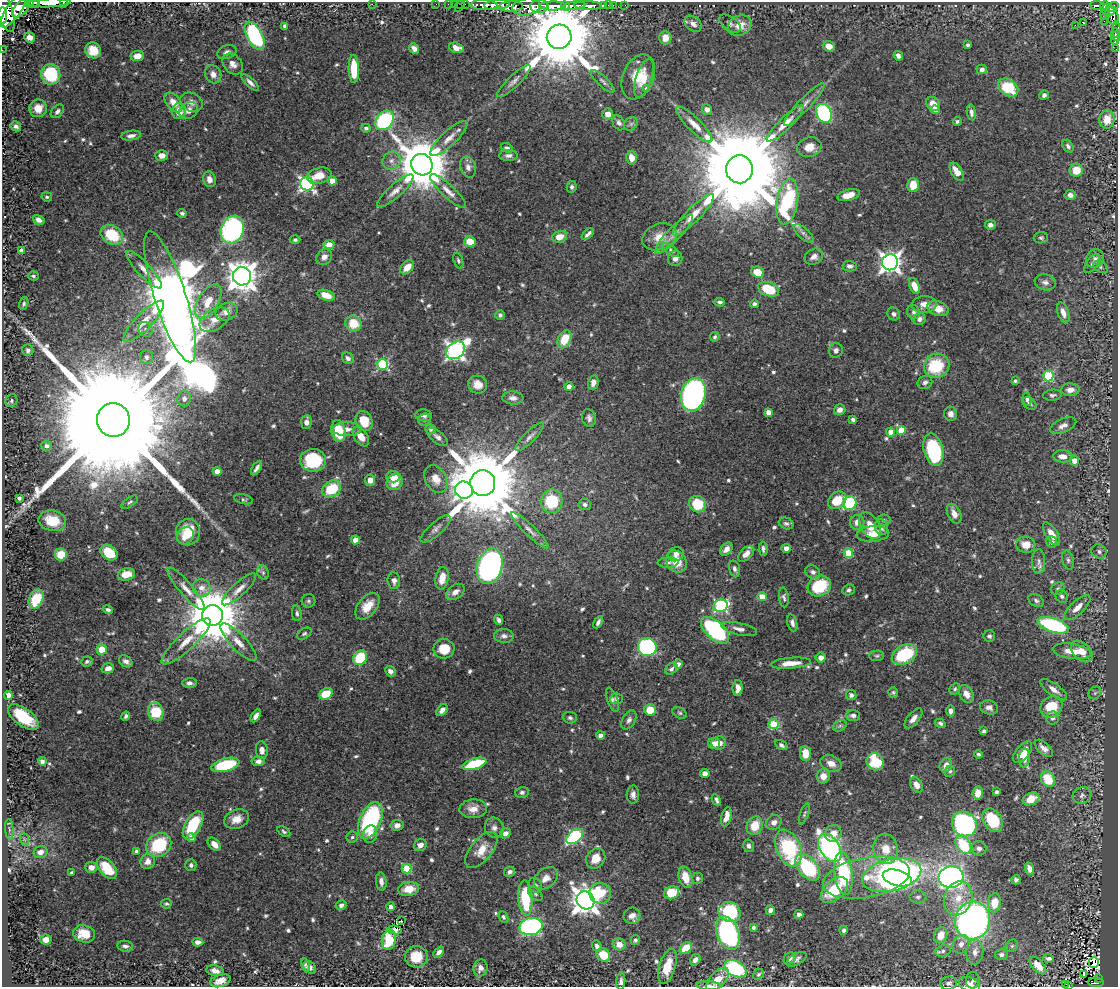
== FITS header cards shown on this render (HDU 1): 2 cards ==
NAXIS1  =                 1116
NAXIS2  =                  985

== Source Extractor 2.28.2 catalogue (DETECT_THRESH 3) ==
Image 1116 x 985 px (HDU 1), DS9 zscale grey, 1 PNG px = 1 image px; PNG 1120 x 989 px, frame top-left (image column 1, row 985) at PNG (2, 2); each listed source drawn as its Kron ellipse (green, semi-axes under 4 px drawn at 4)
Background 0.413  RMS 0.013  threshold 0.0397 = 3 sigma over >= 5 px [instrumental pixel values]
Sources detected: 651; of the 651, the 500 brightest by FLUX_AUTO listed and drawn (151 fainter detections omitted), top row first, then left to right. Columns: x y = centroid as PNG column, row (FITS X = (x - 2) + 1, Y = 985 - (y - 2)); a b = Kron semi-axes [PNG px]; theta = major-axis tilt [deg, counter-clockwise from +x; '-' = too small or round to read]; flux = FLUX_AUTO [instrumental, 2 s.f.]
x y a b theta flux
32 3 6 4 22 220
49 3 22 3 2 700
63 3 3 2 - 38
37 4 2 2 - 97
372 4 2 2 - 36
436 4 2 2 - 4
448 4 2 2 - 4.3
454 4 2 2 - 5.3
465 4 2 2 - 4.1
461 5 4 3 - 14
484 5 13 5 -2 550
497 5 13 5 6 440
588 5 14 3 -1 210
603 5 3 3 - 23
608 5 2 2 - 3
613 5 2 2 - 6.5
625 5 2 2 - 3.1
511 6 12 5 2 290
539 6 9 6 2 300
552 6 13 4 1 820
565 6 5 3 - 230
574 6 11 4 6 380
1097 6 7 4 -2 67
1104 6 5 3 - 58
526 7 14 8 7 400
1113 7 6 4 34 180
21 8 11 6 49 660
458 8 3 2 - 15
14 10 21 7 56 950
1106 10 5 3 - 24
5 11 22 8 -73 1200
1110 12 5 3 - 84
1105 15 5 3 - 16
1112 15 10 6 -71 140
3 16 8 3 -88 370
1104 21 2 2 - 10
1083 23 3 3 - 9.5
693 24 10 6 -41 5
730 24 12 7 -35 3.3
740 25 12 10 26 12
1075 25 2 2 - 13
285 26 4 3 - 2.3
1116 30 8 3 88 100
1115 34 6 3 -80 48
255 36 15 7 -61 110
29 37 5 5 - 8.8
559 37 12 12 - 12000
665 38 6 6 - 10
1115 38 7 3 81 77
968 45 4 3 - 1.8
829 46 6 5 - 8.2
414 48 6 4 -51 4
456 48 7 5 -18 6.1
1116 49 2 2 - 3
2 50 2 2 - 2.6
93 50 8 7 - 19
227 52 10 6 23 4
137 56 7 5 8 7.8
898 56 5 4 - 4
233 64 11 9 -47 6.5
354 69 14 5 -88 31
982 69 5 5 - 3.2
51 74 10 9 - 54
213 74 9 8 - 5.4
638 77 23 15 67 25
644 78 20 8 72 12
514 81 22 6 44 5.5
603 81 15 5 -44 3.2
250 82 11 4 -43 3.8
1008 87 11 8 -34 36
647 89 4 4 - 5.9
1044 95 5 4 - 2.8
173 102 11 7 -51 9.8
192 102 11 9 -29 5.8
933 104 7 6 - 12
804 105 29 6 47 8.2
38 108 9 8 - 11
707 109 5 5 - 4.4
189 110 10 8 34 6.2
935 110 4 4 - 4.9
57 111 8 5 46 2.9
179 111 8 7 - 12
971 112 8 4 -82 3.2
824 113 10 7 -61 110
608 114 5 5 - 7
1107 119 9 7 84 15
385 120 11 8 50 110
957 121 4 4 - 1.9
619 123 8 5 -61 3.1
631 124 7 6 - 2.3
694 124 24 7 -45 10
785 124 25 6 44 11
16 126 5 4 - 2.7
366 128 4 4 - 2.8
131 136 10 5 8 3.8
449 138 24 7 43 9.7
1068 146 7 5 -54 2.1
809 147 12 9 14 10
507 148 6 4 -20 2.7
162 155 6 5 - 5.7
508 155 9 5 1 2.9
631 158 7 5 -78 8.5
392 161 9 8 - 5.1
422 165 11 10 - 5400
468 167 10 7 -72 4.4
739 169 14 13 - 27000
1076 170 6 6 - 17
957 172 10 5 -57 11
319 176 12 8 15 12
209 179 8 6 -73 5.3
332 181 4 4 - 12
307 184 7 6 - 240
913 185 7 6 - 15
572 187 6 5 - 2.4
395 191 23 6 41 8
448 191 24 6 -43 8.1
848 195 11 5 15 11
1070 195 5 5 - 3.7
47 197 5 4 - 1.8
787 202 23 10 81 120
182 213 5 4 - 1.9
693 215 28 7 45 13
39 220 6 4 -30 4.9
990 225 5 4 - 4
232 230 14 11 68 150
804 233 12 5 -41 3.5
588 234 7 3 42 3
674 234 26 7 46 8.5
112 235 12 9 -32 33
560 237 7 6 - 9.7
659 237 18 13 21 14
1041 238 7 5 8 1.8
295 240 5 4 - 2.1
470 241 6 5 - 15
329 245 5 4 - 15
671 250 10 5 -37 2.1
22 251 4 4 - 9.6
324 257 8 7 - 5.2
814 257 10 7 26 5.1
675 258 7 7 - 5
1095 259 9 8 - 3.9
458 261 8 4 -70 1.7
890 262 8 8 - 560
1092 263 11 5 55 2.8
850 266 7 5 -2 3.4
407 267 8 5 45 11
1101 267 7 5 -27 2.2
144 270 25 6 -47 9.2
757 272 7 5 -21 16
33 276 5 4 - 1.8
242 276 9 9 - 1200
1045 282 10 8 -9 4.7
914 286 8 5 -68 11
769 289 11 7 -19 34
326 295 9 5 -17 12
170 297 68 15 -72 7100
208 301 19 10 59 17
720 302 5 3 - 2.2
24 304 6 4 71 1.9
755 304 4 4 - 2.2
924 304 12 8 1 7.2
938 309 11 7 -17 10
226 312 11 8 23 8.4
914 312 7 6 - 2.7
1063 313 11 5 -72 8.1
894 314 7 6 - 2.6
500 315 5 4 - 2.4
919 319 6 6 - 2.9
214 320 16 10 33 11
144 321 28 8 45 14
353 324 8 7 - 20
145 329 8 6 -50 2.9
715 337 5 4 - 1.7
564 339 9 6 65 24
28 350 6 5 - 2.6
455 350 10 8 35 360
836 350 7 7 - 3.1
146 357 7 6 - 2.6
348 358 6 5 - 3.1
382 364 5 5 - 88
937 366 13 12 - 43
1048 376 5 5 - 72
1015 381 3 3 - 1.7
925 382 7 6 - 3.1
593 383 7 5 77 5.6
478 385 9 8 - 11
569 387 4 4 - 7.9
1070 390 9 6 2 7.5
693 395 17 12 74 270
1052 395 9 5 5 2.6
513 398 10 6 -3 4.6
184 399 8 7 - 3.9
1027 399 6 4 -81 2.1
11 401 6 5 - 1.9
1030 403 7 5 -33 2.7
840 410 6 5 - 4.9
768 412 4 4 - 8
951 414 7 6 - 4
424 415 8 6 -5 3.7
589 418 9 7 -74 3.4
853 419 4 3 - 1.8
113 420 17 16 - 81000
425 420 6 5 - 1.9
364 421 10 8 -65 20
306 422 7 5 84 4.7
1063 426 14 6 21 5.7
347 429 14 7 0 6.6
430 429 5 5 - 1.9
901 430 4 4 - 19
338 431 11 7 -81 28
891 432 4 4 - 12
361 437 11 6 -55 10
437 437 12 6 -39 3.9
530 437 19 5 45 4.9
47 446 5 5 - 3.7
933 450 16 9 -76 76
1063 456 9 6 -2 7.9
313 460 13 11 -2 52
1074 461 5 5 - 9.7
257 468 8 3 58 3.5
217 471 4 4 - 9.8
393 477 7 5 2 11
436 479 14 10 -60 9.2
370 480 5 5 - 7
395 482 8 7 - 14
483 483 13 12 - 13000
332 489 10 8 33 35
464 490 9 8 - 240
19 498 4 4 - 2.2
243 499 9 5 -12 1.8
837 500 10 8 40 23
552 501 12 11 - 43
130 502 9 4 33 1.9
850 503 7 6 - 63
697 504 9 8 - 34
585 505 6 5 - 2.9
954 514 10 6 -63 6.6
884 520 6 5 - 1.7
52 521 14 10 -11 23
857 522 7 7 - 6.5
786 523 7 5 -21 2.4
870 526 15 9 -57 13
881 527 8 6 -73 5.7
436 529 19 6 41 4.6
530 530 25 5 -44 6.6
188 532 13 12 - 20
873 534 16 8 6 13
1051 534 13 6 -58 11
185 536 9 8 - 8.5
356 540 4 4 - 16
1052 542 6 5 - 2.4
1026 545 9 8 - 12
786 548 4 4 - 4.3
726 549 7 5 48 5.6
763 549 7 4 -88 2.4
1099 551 8 6 -34 3.1
109 553 9 7 -36 26
848 553 5 4 - 32
676 554 8 7 - 4
746 554 10 5 43 6.9
61 555 6 6 - 20
1068 560 9 5 -75 2.6
676 561 11 9 -55 17
1039 561 12 6 -89 4.3
668 562 10 5 4 2.6
490 566 18 12 73 310
734 569 8 5 -74 2.6
263 572 7 5 -70 2.3
813 572 8 6 -32 3.1
126 574 8 6 13 12
442 578 11 6 80 14
394 581 8 6 -85 4.1
819 586 12 10 27 44
202 588 9 8 - 7.5
186 589 27 6 -49 9.3
239 589 22 6 43 8.1
1058 589 7 5 38 2.1
848 590 6 5 - 2.1
455 592 10 7 34 6.3
1062 596 7 5 -58 2.5
762 597 4 4 - 19
784 597 10 5 -84 2.2
36 599 10 7 64 28
1036 600 8 6 -33 2.5
308 601 7 7 - 2.1
367 606 15 9 51 15
721 606 7 6 - 120
1077 608 17 6 43 9
108 610 5 4 - 2.3
297 613 8 5 -82 2.3
212 615 10 10 - 6300
499 620 5 4 - 2.6
598 622 6 3 60 3
792 623 9 5 -76 3.3
1053 625 16 7 -18 110
739 629 18 6 -13 5.2
715 630 17 9 -42 130
304 634 8 5 32 1.9
504 636 10 7 -4 3.8
989 636 6 6 - 1.9
186 641 32 8 43 18
238 642 24 8 -47 10
647 647 9 9 - 130
102 649 5 5 - 17
444 649 10 9 - 23
1072 651 19 7 -8 14
1082 651 13 8 -44 12
904 654 13 9 30 57
877 656 7 5 2 1.7
360 658 8 6 53 39
821 658 5 5 - 5.6
126 661 7 5 -33 3.6
87 662 6 5 - 1.8
791 663 20 5 5 11
678 664 4 4 - 4.4
108 668 6 5 - 5.2
671 669 7 5 44 2.1
390 671 6 5 - 4.1
189 683 7 5 0 3.4
738 688 8 5 88 6
955 689 6 5 - 1.9
1054 690 16 6 -36 6.6
893 692 5 5 - 1.6
1095 693 7 5 46 1.8
326 694 7 5 33 20
966 694 10 6 -60 6.9
851 695 5 5 - 2.3
8 696 4 4 - 18
616 699 6 5 - 2.2
612 700 12 5 -71 3
989 707 9 7 -16 4.5
1051 707 11 10 - 28
442 710 7 4 50 4.5
650 710 6 5 - 20
950 711 5 4 - 3.6
156 712 9 7 -68 37
680 713 7 5 -30 1.8
853 715 7 5 0 3.2
126 716 4 3 - 1.9
256 716 7 4 59 4.2
23 717 18 8 -37 38
570 718 7 6 - 2.3
913 718 12 6 50 5.6
1052 718 6 6 - 3.1
629 720 10 6 59 3.5
940 723 5 3 - 1.9
773 724 5 5 - 54
840 726 7 5 30 2
984 731 4 3 - 1.7
600 735 4 4 - 5.5
719 743 7 6 - 9.4
714 744 6 5 - 5.7
781 745 6 4 -32 2.4
1044 748 11 5 -42 4.8
262 750 9 6 -83 4.8
1023 752 13 6 51 18
805 753 7 5 -86 13
978 754 4 4 - 1.9
1025 758 9 5 84 5.6
42 761 4 4 - 4.2
258 761 7 5 6 3.5
875 762 9 8 - 46
831 763 11 8 -22 8
474 764 12 5 17 46
225 765 14 6 15 55
946 765 7 6 - 6.1
950 771 6 5 - 1.7
705 774 5 4 - 6.3
823 776 7 6 - 8.5
1048 779 8 6 -59 25
916 785 8 5 -60 6.6
522 792 7 5 13 2.3
996 792 3 3 - 1.8
978 793 6 5 - 8.3
633 795 9 6 89 4.4
1082 795 10 8 21 3.7
1031 799 8 6 23 16
716 800 6 3 -63 2.1
473 809 14 9 4 9
804 814 11 4 70 2.1
726 817 10 5 76 8.2
237 819 12 9 22 9.9
370 820 19 10 66 120
993 820 13 9 -58 50
774 822 8 7 - 5.5
964 824 13 11 -44 210
193 825 15 8 60 46
397 825 6 5 - 4.8
755 826 9 8 - 17
494 828 10 9 - 4.6
9 829 10 3 -85 1.8
284 832 7 4 -35 1.7
505 833 5 4 - 4.5
833 833 9 8 - 9.5
370 834 8 7 - 6.4
575 836 9 6 38 130
352 837 6 5 - 1.7
192 838 5 4 - 5.3
24 839 7 4 -71 1.8
214 844 8 5 -44 6.9
159 845 13 11 40 53
420 845 6 6 - 5.1
963 845 10 6 -55 40
749 846 6 5 - 2.7
789 848 19 12 -67 74
830 848 15 10 -57 260
979 848 7 7 - 3.5
886 849 15 12 -80 14
481 850 21 10 51 14
136 851 4 3 - 2.2
40 852 7 5 16 6
596 858 11 9 56 12
148 861 7 7 - 6.1
191 865 6 5 - 2.3
91 867 6 5 - 7.3
808 867 15 9 -49 86
107 868 13 7 -49 25
407 869 5 5 - 39
1029 869 6 4 -69 5.3
509 872 6 4 29 3.2
72 873 4 3 - 1.7
843 873 21 9 -83 71
892 875 30 16 13 400
685 877 11 6 -74 14
866 877 44 20 10 41
951 877 12 11 - 340
546 878 13 9 40 7.7
697 878 6 5 - 1.8
897 878 15 8 -15 150
1016 880 5 4 - 2.1
381 882 9 5 -82 4.9
535 885 8 6 -56 2.4
409 889 10 7 9 16
834 890 16 9 43 38
600 893 11 10 - 27
672 893 7 6 - 30
535 894 8 5 -44 2.4
918 897 8 6 0 2.6
525 898 18 7 -87 58
958 898 17 14 71 17
586 900 9 8 - 1100
994 903 9 6 84 17
166 904 5 5 - 1.7
341 905 6 4 30 3.1
391 907 4 4 - 5
770 910 5 4 - 3.6
730 912 11 10 - 61
799 914 4 4 - 2.6
632 916 8 8 - 5.7
503 917 6 4 -65 1.9
973 920 19 17 72 360
401 921 3 2 - 2.3
531 927 11 8 12 190
753 927 4 4 - 1.9
395 930 7 4 -10 3.1
844 930 5 4 - 2.2
728 933 17 11 -70 210
84 934 11 8 -11 17
941 935 8 6 70 11
46 940 5 5 - 5.5
389 940 10 7 82 38
635 940 5 4 - 1.8
198 942 5 4 - 3.9
619 944 6 6 - 8.6
961 944 9 8 - 5.2
125 946 8 5 -8 2.9
597 946 6 4 -65 3.3
1012 946 7 5 45 1.7
686 948 7 5 37 19
943 951 8 6 18 2.5
439 952 6 4 48 4.2
975 952 12 8 86 6.1
603 955 7 6 - 21
1001 955 6 5 - 2.3
416 957 11 10 - 22
790 958 7 5 47 3
1049 958 5 3 - 2.2
796 959 11 5 31 3.6
695 960 6 5 - 4.1
1094 963 5 5 - 230
306 965 7 4 -79 1.7
1038 965 11 5 -47 10
667 966 18 8 73 18
310 967 7 5 -46 3.6
480 968 8 7 - 5.6
735 969 12 7 -28 110
215 971 9 5 -11 5
759 974 6 5 - 1.6
1084 974 4 3 - 2.7
1098 978 4 2 - 20
717 980 15 7 49 12
973 980 8 7 - 2.2
220 981 10 6 16 7.8
621 981 9 4 85 3.2
949 983 8 6 12 2.8
1096 983 8 4 -2 49
969 984 11 7 -20 6.2
1066 984 4 3 - 15
708 986 12 4 -3 3.1
1068 986 3 2 - 13
At the frame edge (FLAGS 8, measured only in part): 11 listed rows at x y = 32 3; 49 3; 63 3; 5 11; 3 16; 1116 30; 1116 49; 2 50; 969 984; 708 986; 1068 986
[151 fainter detections neither listed nor drawn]